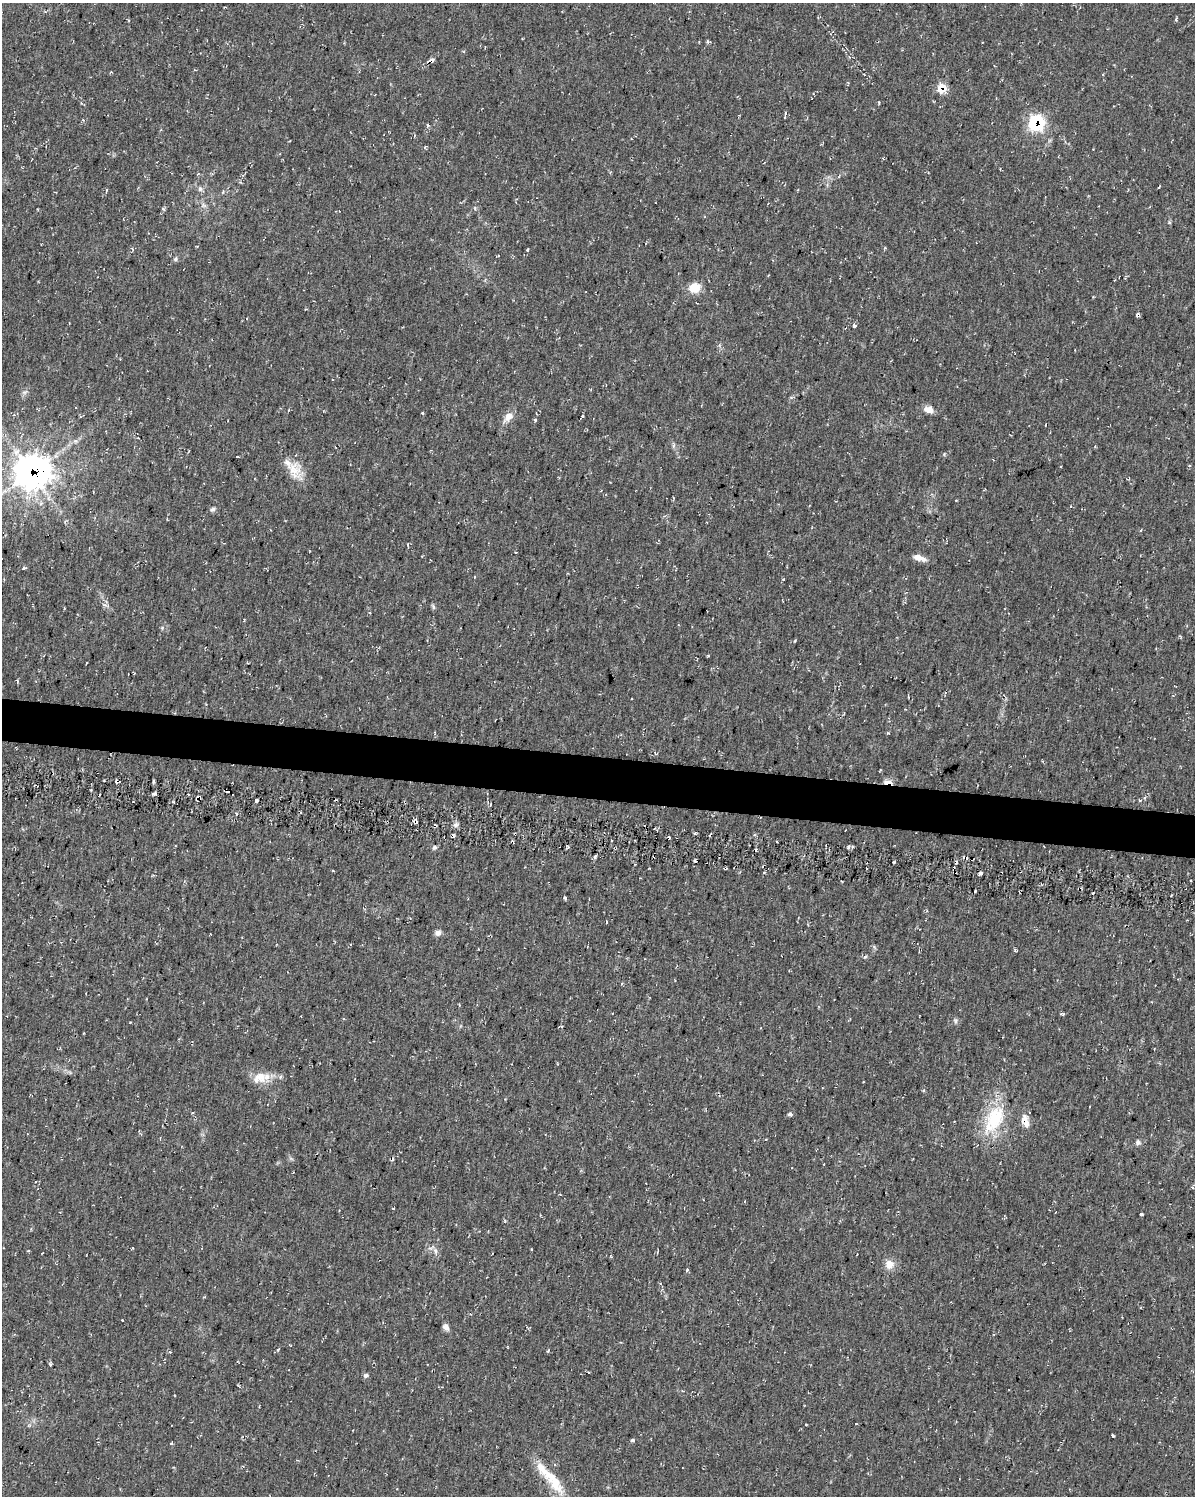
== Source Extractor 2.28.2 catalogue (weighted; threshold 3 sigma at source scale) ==
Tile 7 of 4 x 3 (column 3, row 2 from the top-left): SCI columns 2392-3584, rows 1776-3269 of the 4783 x 5045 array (HDU 1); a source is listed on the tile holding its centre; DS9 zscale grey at full resolution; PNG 1197 x 1498 px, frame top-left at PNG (2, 3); no overlay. Shown black and unused: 3% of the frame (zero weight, under 2 of 3 exposures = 2% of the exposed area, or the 3 px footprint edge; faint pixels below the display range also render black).
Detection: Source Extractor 2.28.2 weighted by HDU 2 'WHT'; one run over the whole footprint, this tile lists its part. Background 0.035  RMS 0.0055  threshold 0.0246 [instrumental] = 3 sigma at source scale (4.5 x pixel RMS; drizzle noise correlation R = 1.50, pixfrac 1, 0.0396/0.0396 arcsec/px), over >= 5 px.
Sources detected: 98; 11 cosmic-ray / hot-pixel residue — not listed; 2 inside a brighter listed object's ellipse — not listed separately; the other 85 listed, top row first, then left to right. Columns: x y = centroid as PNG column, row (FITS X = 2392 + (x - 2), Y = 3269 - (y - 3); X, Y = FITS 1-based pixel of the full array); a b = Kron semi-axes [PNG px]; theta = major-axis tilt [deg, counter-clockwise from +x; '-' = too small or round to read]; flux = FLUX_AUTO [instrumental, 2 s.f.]
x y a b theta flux
1176 19 4 3 - 0.9
128 20 4 3 - 0.46
941 88 8 7 - 13
785 113 6 4 73 0.85
1036 123 8 8 - 78
428 125 5 3 - 0.72
414 136 4 3 - 0.42
1159 187 3 2 - 0.77
200 189 7 6 - 1.4
106 190 6 3 81 0.54
204 205 8 5 -45 1.4
527 250 3 3 - 0.6
498 256 4 2 - 0.44
175 259 7 5 64 1
695 288 14 11 13 7.6
1138 315 5 3 - 1.2
854 326 4 4 - 1
24 392 7 5 29 1.3
929 410 11 7 -13 4.5
422 413 3 3 - 0.74
508 416 13 9 39 4.3
582 416 5 3 - 0.7
535 420 4 4 - 0.55
75 441 6 5 - 1.2
944 454 5 3 - 0.55
238 457 3 3 - 2.7
293 470 24 20 -57 11
31 472 16 15 - 460
601 490 3 3 - 0.38
93 492 3 2 - 0.41
213 509 8 5 27 1.4
408 544 4 3 - 0.55
919 558 17 7 -17 4.2
24 568 4 3 - 0.77
783 579 3 3 - 0.53
433 607 9 4 -64 0.84
162 628 5 5 - 0.78
17 681 5 3 - 0.62
908 697 4 2 - 0.44
888 782 11 5 2 4.6
154 794 4 3 - 1.3
256 800 4 3 - 6
490 805 5 3 - 0.49
456 825 7 5 20 1.6
434 847 6 5 - 1.3
568 847 4 3 - 0.94
594 857 3 2 - 1.1
965 858 4 3 - 2.4
695 861 3 3 - 1.5
764 873 4 3 - 0.62
980 873 4 3 - 1.7
565 898 3 3 - 0.93
606 922 3 2 - 0.82
438 933 7 7 - 2.4
1015 950 5 4 - 0.59
1062 1014 6 3 10 0.88
955 1021 8 5 -72 1.1
260 1076 17 15 -41 8.6
923 1091 5 3 - 0.69
790 1114 5 4 - 1.3
995 1118 42 24 65 30
1025 1121 19 8 -73 5.3
1138 1142 7 6 - 1.5
393 1159 5 3 - 0.64
1192 1187 4 4 - 0.76
393 1208 3 2 - 0.64
1141 1214 3 3 - 0.99
431 1248 11 5 24 1.7
531 1250 3 2 - 0.52
435 1251 7 4 -88 1.2
889 1264 10 9 - 5.8
687 1270 4 3 - 0.96
122 1320 2 2 - 0.36
446 1327 9 6 -56 2.4
278 1349 6 3 37 0.67
548 1351 5 3 - 0.55
169 1352 5 3 - 0.59
50 1365 5 4 - 0.78
366 1375 7 5 31 1.2
856 1424 4 2 - 0.31
29 1425 6 5 - 0.99
1113 1436 3 3 - 0.82
633 1440 4 3 - 1.1
171 1443 4 3 - 0.54
555 1482 39 15 -60 15
Overlapping masked pixels (flux is a lower limit): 7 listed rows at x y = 941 88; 1036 123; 1138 315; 31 472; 888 782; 965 858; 1025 1121
Unlisted compact peaks at least as high as the median listed source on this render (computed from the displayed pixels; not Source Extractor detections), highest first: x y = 894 862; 848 847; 865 957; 888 733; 695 833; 708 656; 1169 222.